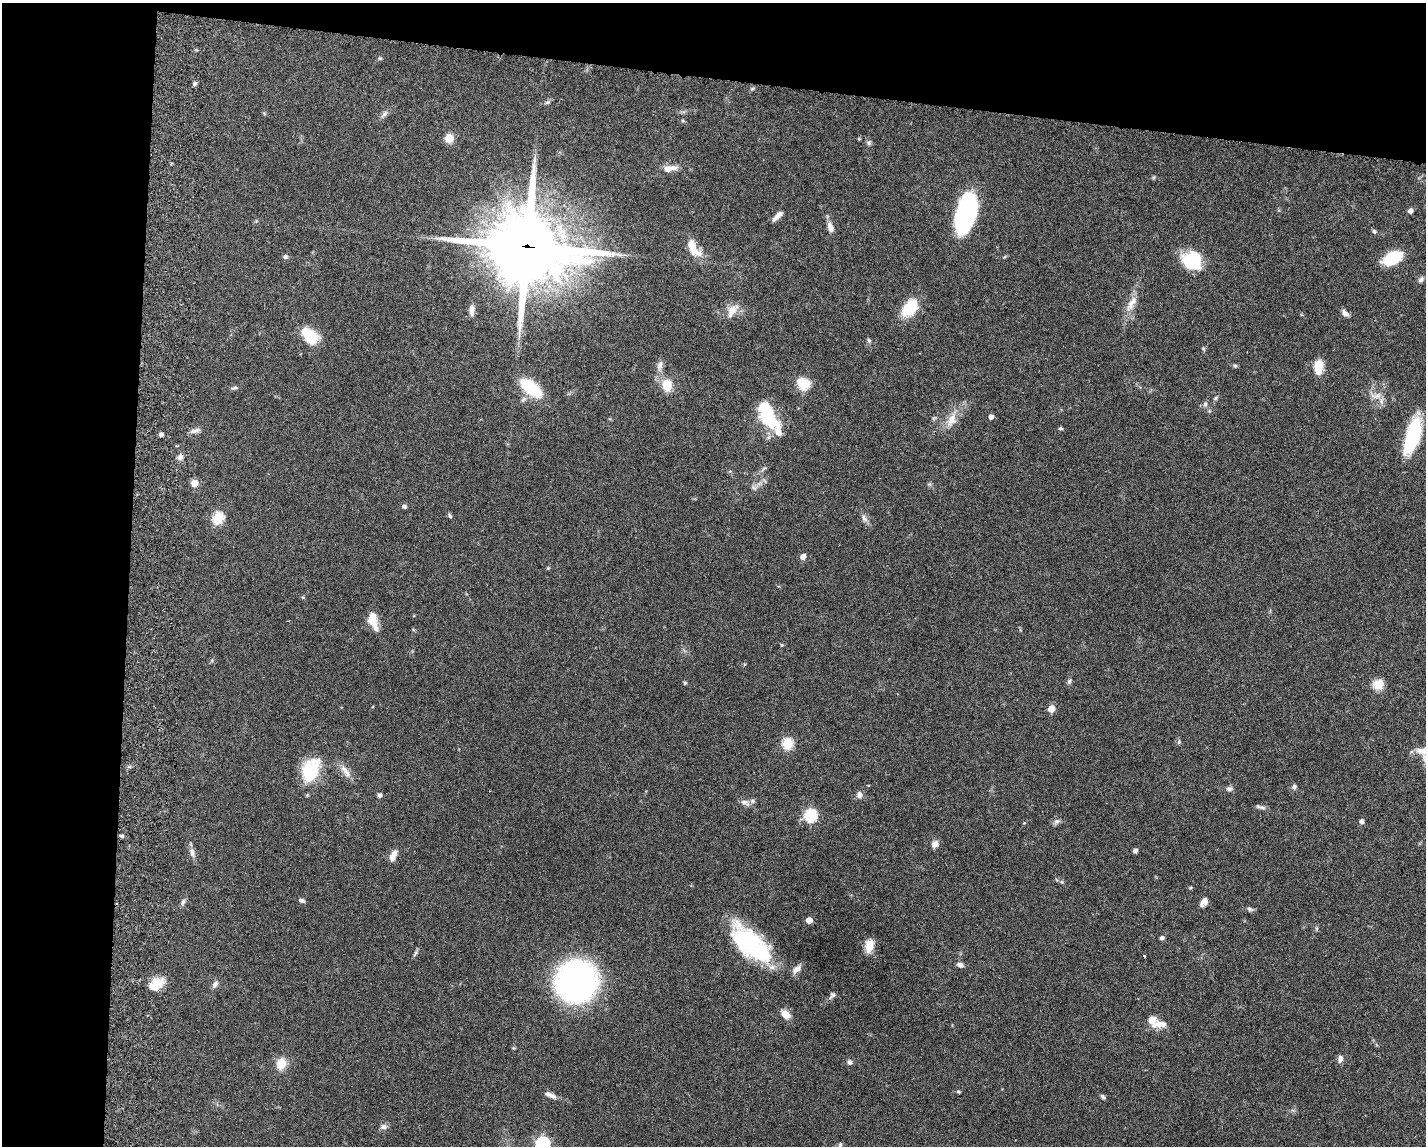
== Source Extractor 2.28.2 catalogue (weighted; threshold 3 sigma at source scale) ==
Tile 1 of 3 x 4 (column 1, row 1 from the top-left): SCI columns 277-1700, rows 3440-4583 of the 4712 x 4595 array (HDU 1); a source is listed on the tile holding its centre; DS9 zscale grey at full resolution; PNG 1428 x 1148 px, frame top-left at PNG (2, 3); no overlay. Shown black and unused: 16% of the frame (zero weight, under 3 of 6 exposures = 3% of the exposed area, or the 3 px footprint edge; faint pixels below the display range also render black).
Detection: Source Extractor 2.28.2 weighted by HDU 2 'WHT'; one run over the whole footprint, this tile lists its part. Background 0.0588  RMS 0.0038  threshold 0.0154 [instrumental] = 3 sigma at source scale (4.09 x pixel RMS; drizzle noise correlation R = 1.36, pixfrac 0.8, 0.05/0.05 arcsec/px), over >= 5 px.
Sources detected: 120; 6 inside a brighter listed object's ellipse — not listed separately; the other 114 listed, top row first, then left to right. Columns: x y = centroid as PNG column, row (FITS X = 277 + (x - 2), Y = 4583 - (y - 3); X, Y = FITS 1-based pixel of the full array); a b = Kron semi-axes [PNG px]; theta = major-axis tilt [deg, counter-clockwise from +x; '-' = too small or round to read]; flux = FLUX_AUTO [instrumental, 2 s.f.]
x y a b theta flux
380 58 6 3 1 0.41
195 84 5 5 - 0.73
752 89 6 4 19 0.46
548 102 9 5 26 0.71
384 114 14 5 48 1.3
683 121 5 3 - 0.4
449 138 5 5 - 11
859 139 4 3 - 0.37
869 143 6 6 - 0.7
672 168 15 8 -2 2.4
1154 177 6 4 46 0.43
967 211 32 15 75 61
1410 211 5 5 - 1.3
777 216 13 5 46 2.2
830 227 12 6 -72 2.5
1374 231 7 5 -72 0.62
527 247 31 27 -15 2500
693 248 27 12 -60 6.1
285 257 7 6 - 0.72
1393 258 20 11 27 13
1192 261 17 15 -25 18
1421 279 8 6 55 0.95
1132 302 24 9 53 3.8
910 307 23 13 53 11
472 310 13 6 -88 2.1
732 311 21 11 55 3.8
1345 313 10 6 -43 1.5
310 336 18 12 -42 11
869 341 7 5 -73 0.66
1203 349 6 4 -60 0.46
660 365 17 7 77 2.1
1235 366 5 5 - 0.6
1318 367 16 9 86 5.7
803 383 18 15 -38 5.7
667 385 11 8 -77 8
234 388 10 4 14 0.66
531 388 21 10 -37 20
1376 396 17 7 6 2.5
1215 398 7 4 28 0.54
523 399 10 6 45 1.1
1205 404 8 5 88 0.93
768 415 36 17 -63 17
991 417 5 4 - 1.4
952 420 21 12 69 4.8
1061 428 5 4 - 0.49
195 431 14 6 13 1.5
161 434 4 4 - 1.1
1412 437 37 13 72 22
177 446 4 2 - 0.31
180 457 11 6 54 1.4
764 468 10 4 44 0.8
195 483 5 5 - 6.3
754 488 9 5 -45 0.88
404 506 5 4 - 0.94
450 516 7 4 -60 0.58
218 518 6 5 - 27
864 518 11 7 -57 1.5
803 557 7 6 - 1.7
303 597 5 3 - 0.35
373 621 21 9 -76 5.3
782 645 5 4 - 0.35
1069 681 8 4 53 0.72
685 683 5 4 - 0.42
1378 684 13 12 - 4.3
1051 709 5 5 - 6.1
1179 742 7 5 71 0.6
788 743 5 5 - 25
1420 751 43 23 -20 8.2
129 767 6 4 0 0.57
310 772 24 19 72 15
347 773 15 8 -54 2.7
1294 787 7 6 - 0.94
1229 789 8 6 9 0.96
380 795 6 5 - 0.86
859 795 9 7 85 1.4
745 802 14 6 -21 1.6
1260 807 13 5 -14 1
811 815 6 6 - 38
1362 821 4 4 - 1.3
1057 822 10 5 10 0.98
122 836 5 4 - 0.69
935 844 9 7 53 1.9
1135 851 4 4 - 1.2
192 852 15 7 -78 1.7
394 853 10 8 55 1.9
1062 882 6 4 -71 0.44
302 900 8 5 -19 0.75
183 902 10 5 71 0.92
1204 902 11 7 54 2
1250 909 9 5 -31 0.84
809 920 4 4 - 4.4
1162 938 4 4 - 1.1
751 944 50 22 -44 41
869 946 15 9 80 4.1
415 953 11 4 65 0.71
1144 956 3 2 - 0.37
960 965 9 6 -18 1.2
797 969 15 7 39 2
576 981 28 26 64 150
158 983 18 14 1 5.6
215 984 10 6 54 1.3
832 995 10 6 51 1
786 1014 12 8 -40 3.3
1152 1020 8 7 - 4
1160 1024 21 8 6 3.8
1340 1059 11 7 80 1.3
850 1062 7 6 - 0.9
281 1064 12 9 71 5.3
958 1092 6 4 -18 0.44
550 1095 16 6 -25 1.9
1103 1097 7 4 -35 0.71
383 1127 10 7 8 1.3
543 1144 6 6 - 53
840 1145 7 6 - 0.68
Overlapping masked pixels (flux is a lower limit): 2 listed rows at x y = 527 247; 180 457
Isophote crosses this tile's border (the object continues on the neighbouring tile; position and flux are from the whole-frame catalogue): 2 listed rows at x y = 1420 751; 543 1144